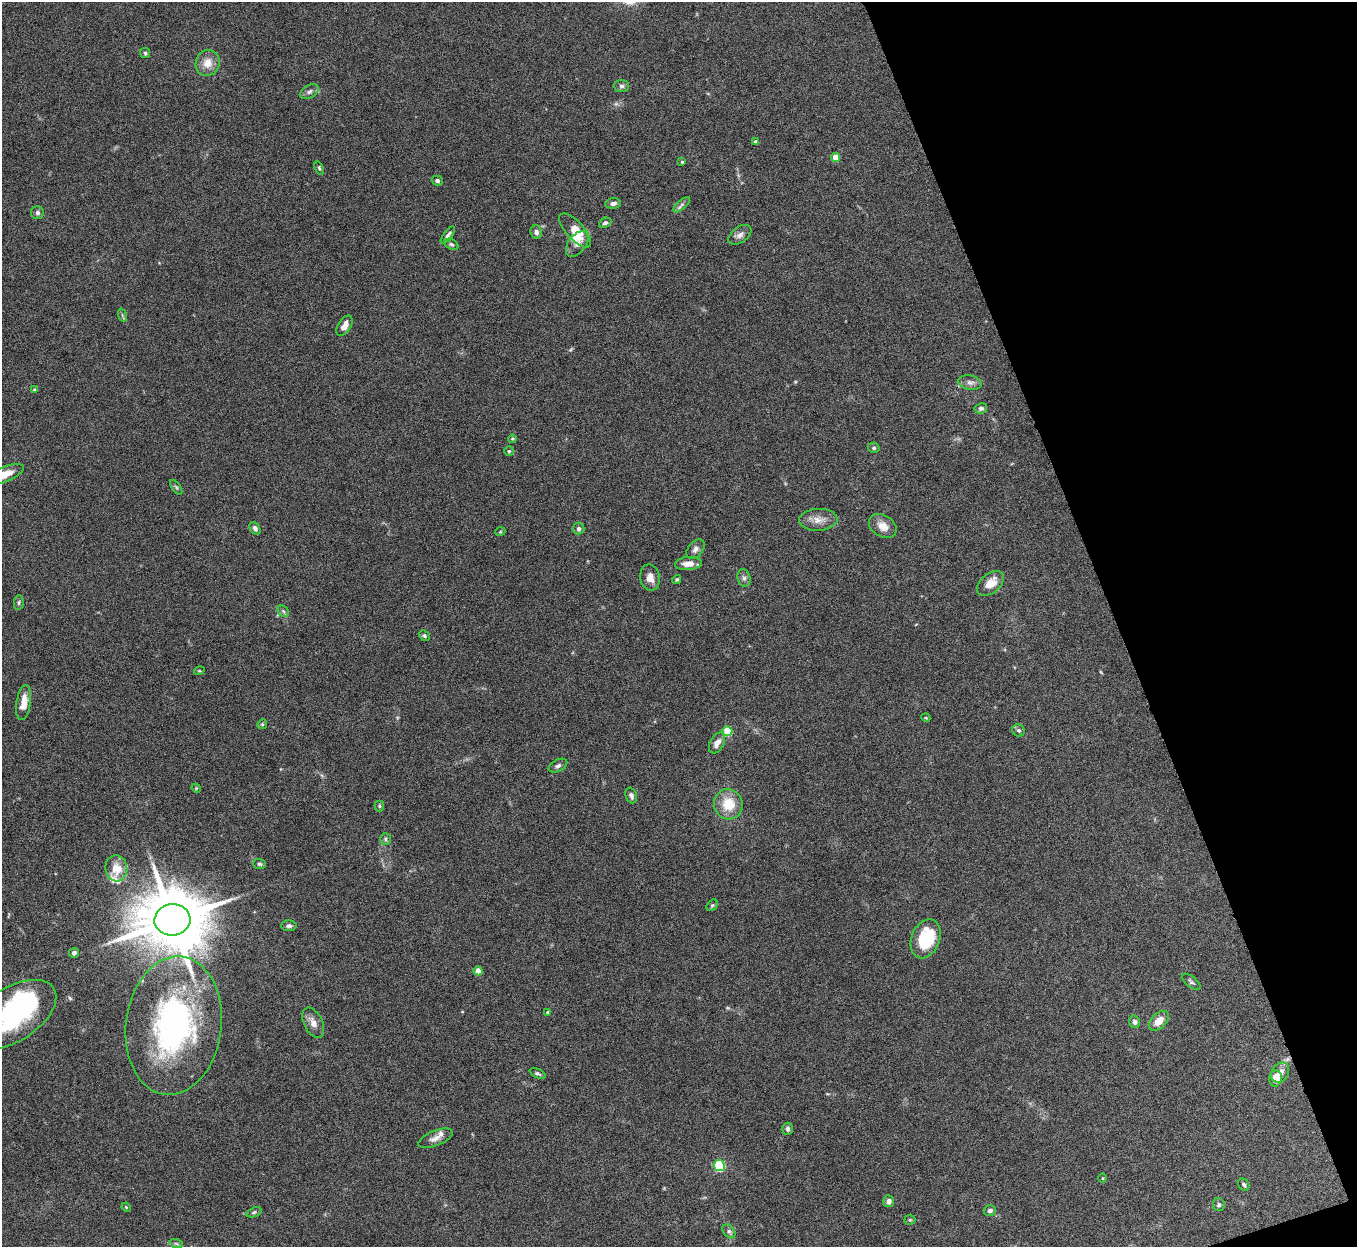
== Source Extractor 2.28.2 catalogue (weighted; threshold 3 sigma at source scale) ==
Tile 12 of 4 x 4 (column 4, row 3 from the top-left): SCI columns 4066-5420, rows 1396-2640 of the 5424 x 5404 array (HDU 1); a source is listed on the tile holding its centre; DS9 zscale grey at full resolution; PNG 1359 x 1249 px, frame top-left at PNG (2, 2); each listed source drawn as its Kron ellipse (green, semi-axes under 4 px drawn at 4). Shown black and unused: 18% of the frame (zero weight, under 5 of 10 exposures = <1% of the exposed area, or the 3 px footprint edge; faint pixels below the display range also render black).
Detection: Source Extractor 2.28.2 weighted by HDU 2 'WHT'; one run over the whole footprint, this tile lists its part. Background 0.161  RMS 0.0059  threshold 0.0241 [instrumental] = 3 sigma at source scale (4.09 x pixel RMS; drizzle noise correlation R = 1.36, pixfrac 0.8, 0.05/0.05 arcsec/px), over >= 5 px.
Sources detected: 93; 2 too faint to see at this stretch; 1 inside a brighter object's white glare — neither listed nor drawn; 3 inside a brighter listed object's ellipse — not listed separately; the other 87 listed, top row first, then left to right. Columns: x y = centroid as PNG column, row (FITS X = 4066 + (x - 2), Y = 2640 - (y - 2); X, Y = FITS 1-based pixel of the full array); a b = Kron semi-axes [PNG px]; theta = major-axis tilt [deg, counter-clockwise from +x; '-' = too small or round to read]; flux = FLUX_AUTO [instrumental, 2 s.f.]
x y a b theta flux
145 53 5 5 - 0.81
208 63 13 12 - 6.6
621 86 8 6 -1 1.3
309 92 10 6 30 1.9
756 142 4 4 - 1.9
835 157 4 4 - 11
682 162 4 3 - 0.65
319 168 7 4 -68 0.76
437 181 5 5 - 1.4
613 203 7 5 6 2.1
682 205 10 4 41 1.7
37 213 6 6 - 1.4
605 223 6 4 26 1.2
575 230 21 9 -47 9
536 232 7 5 -69 1.9
448 235 10 4 54 1.5
740 235 13 7 36 2.7
451 244 7 5 -28 1.1
577 244 15 9 53 3.1
122 315 7 4 -72 0.73
344 326 11 6 59 4.4
970 382 12 7 -11 2.5
35 390 4 4 - 1.3
981 408 6 5 - 1.3
512 439 4 4 - 0.56
874 448 6 5 - 1.1
509 451 5 5 - 0.72
3 475 22 7 21 10
176 487 8 4 -55 0.96
818 520 19 11 2 5.7
883 526 15 10 -34 5.6
255 528 7 5 -57 1.8
578 528 6 6 - 1.6
500 532 5 3 - 0.52
695 549 11 7 50 2.3
688 564 13 6 4 4.9
650 577 13 9 -80 4.5
744 578 9 6 -75 1.6
677 579 4 4 - 0.83
990 583 15 9 40 7.5
19 602 7 5 84 1.1
283 611 6 5 - 1.1
424 636 6 4 -44 0.89
199 671 5 3 - 0.48
24 703 18 7 81 7
926 718 4 3 - 0.49
262 724 5 4 - 0.7
1018 730 6 6 - 1.1
727 731 5 5 - 21
717 743 11 7 60 4.1
558 766 10 6 27 1.7
196 788 5 4 - 0.53
631 796 8 5 -71 1.7
728 804 15 14 - 14
379 806 5 4 - 0.72
385 839 6 5 - 1.1
259 864 7 5 -3 1.1
116 868 13 11 -84 9.2
712 905 6 4 48 0.85
172 920 18 15 4 5200
289 926 7 5 2 1.5
926 939 20 14 68 26
74 953 5 5 - 1.8
478 971 4 4 - 6.1
1191 982 11 5 -39 1.3
548 1012 4 4 - 1.2
12 1015 49 26 33 78
1159 1021 12 7 44 6.8
1135 1022 6 5 - 1.8
313 1023 16 9 -64 4.3
174 1026 69 48 83 150
1280 1072 10 8 55 3.9
538 1073 9 4 -23 1.1
1275 1078 8 6 77 6.6
788 1129 6 5 - 1.4
435 1138 18 7 22 3.7
719 1166 5 5 - 50
1103 1178 5 3 - 0.47
1244 1184 6 5 - 1.2
889 1201 6 5 - 2.4
1219 1205 6 6 - 1.1
126 1207 5 4 - 0.48
990 1210 6 5 - 1.8
254 1212 8 4 22 0.95
910 1220 5 5 - 0.68
729 1231 8 5 -53 1.4
176 1243 7 4 -20 0.87
Isophote crosses this tile's border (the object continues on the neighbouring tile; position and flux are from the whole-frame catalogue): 2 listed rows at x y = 3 475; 12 1015